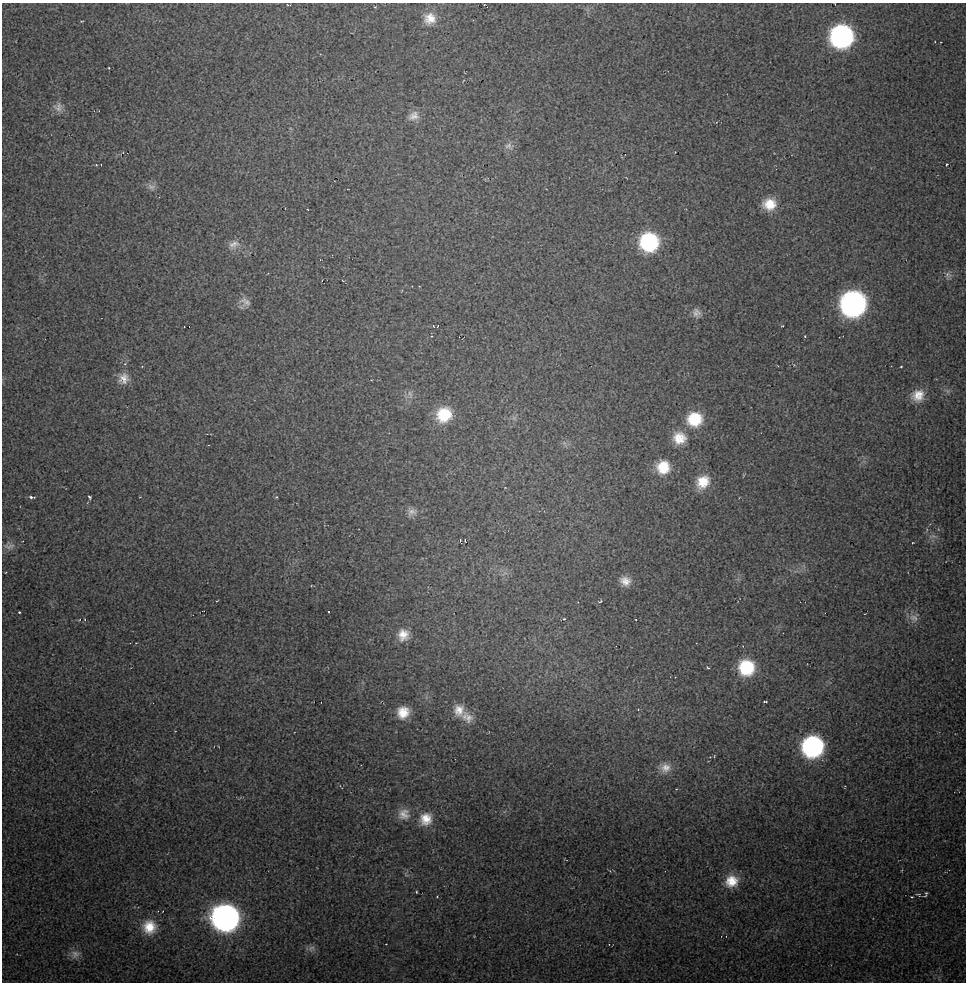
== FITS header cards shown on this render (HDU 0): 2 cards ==
NAXIS1  =                  964 / Axis length
NAXIS2  =                  980 / Axis length

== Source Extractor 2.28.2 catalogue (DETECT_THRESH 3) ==
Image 964 x 980 px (HDU 0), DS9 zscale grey, 1 PNG px = 1 image px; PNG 968 x 984 px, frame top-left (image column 1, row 980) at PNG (2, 3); no overlay
Background 11.7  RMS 1.1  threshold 3.22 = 3 sigma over >= 5 px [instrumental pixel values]
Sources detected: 72; all 72 listed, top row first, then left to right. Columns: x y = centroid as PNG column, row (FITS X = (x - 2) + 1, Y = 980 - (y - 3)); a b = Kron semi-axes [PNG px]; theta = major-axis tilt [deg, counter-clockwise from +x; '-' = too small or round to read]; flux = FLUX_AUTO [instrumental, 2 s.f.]
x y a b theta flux
375 7 4 3 - 57
430 18 16 15 - 1100
81 21 4 2 - 59
841 36 16 16 - 18000
109 68 3 2 - 54
58 107 13 12 - 550
414 116 15 11 28 640
508 146 12 10 -20 430
946 164 4 3 - 71
96 165 4 3 - 67
151 187 12 8 -20 360
769 204 16 14 9 1500
649 242 15 15 - 7200
234 244 16 10 25 570
948 275 10 8 -90 290
245 302 16 11 -30 550
853 304 16 16 - 32000
696 313 13 11 -65 490
184 326 2 2 - 47
433 326 3 3 - 45
438 326 3 2 - 40
783 326 3 2 - 69
805 336 4 2 - 50
901 367 3 2 - 53
124 379 15 13 59 810
410 394 12 5 -75 280
918 395 15 14 - 1200
444 415 17 16 - 2500
694 419 17 16 - 2700
679 438 17 15 -26 1400
663 467 15 14 - 1800
703 482 16 13 48 1500
32 497 6 3 -2 230
89 497 4 3 - 120
276 497 4 4 - 75
412 512 15 10 26 490
933 536 7 5 -42 200
465 540 3 2 - 72
460 541 5 2 - 98
912 543 2 2 - 54
9 546 15 10 -3 450
625 581 14 12 -18 750
600 601 7 4 16 100
19 612 3 3 - 83
328 612 3 2 - 92
914 618 13 10 -30 470
85 619 5 3 - 89
564 619 4 3 - 91
636 620 2 2 - 56
403 635 17 16 - 1200
746 667 16 16 - 3800
708 668 5 3 - 71
765 702 4 3 - 110
638 709 4 3 - 54
459 710 15 13 86 920
403 712 13 12 - 1300
467 717 20 13 -35 870
812 746 16 15 - 14000
665 768 14 13 - 750
404 814 16 15 - 850
426 819 16 15 - 1300
732 881 15 13 22 1400
416 892 3 2 - 55
926 894 8 4 63 120
918 895 7 3 -15 92
437 897 4 2 - 44
912 897 2 2 - 54
163 911 2 2 - 41
225 918 17 16 - 39000
149 927 16 16 - 1600
311 948 11 8 29 320
75 954 13 11 20 510